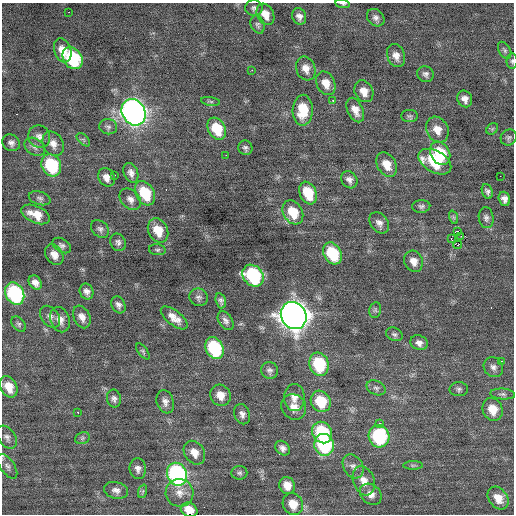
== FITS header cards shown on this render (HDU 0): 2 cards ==
NAXIS1  =                  512 / Axis length
NAXIS2  =                  512 / Axis length

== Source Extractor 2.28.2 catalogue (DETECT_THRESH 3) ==
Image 512 x 512 px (HDU 0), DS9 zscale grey, 1 PNG px = 1 image px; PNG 516 x 516 px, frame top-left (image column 1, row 512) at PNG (2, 3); each listed source drawn as its Kron ellipse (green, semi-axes under 4 px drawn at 4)
Background 0.0156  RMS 0.9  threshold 2.7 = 3 sigma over >= 5 px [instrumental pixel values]
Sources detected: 128; all 128 listed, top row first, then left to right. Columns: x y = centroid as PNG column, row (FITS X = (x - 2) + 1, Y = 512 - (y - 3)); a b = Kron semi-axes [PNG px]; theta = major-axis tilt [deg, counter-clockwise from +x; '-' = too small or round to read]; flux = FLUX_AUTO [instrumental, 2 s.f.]
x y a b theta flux
343 4 7 3 -8 100
254 8 8 8 - 180
69 12 2 2 - 36
265 14 11 8 -61 610
299 16 8 7 - 290
376 18 9 8 - 250
258 25 9 6 -66 160
63 50 12 8 -71 760
505 50 9 5 -60 130
396 56 12 8 -69 450
73 58 12 9 -55 4700
512 61 7 5 89 120
306 68 12 9 -70 510
252 70 2 2 - 370
425 74 8 7 - 210
326 83 12 9 -64 640
364 91 11 9 -62 570
465 99 8 7 - 350
210 101 10 3 -9 89
333 101 3 3 - 110
303 110 15 10 88 1600
355 110 13 7 -65 560
134 112 14 11 -59 37000
409 116 8 6 0 150
108 127 9 7 -8 200
217 129 11 8 -60 2000
492 129 6 5 - 97
437 130 13 10 -60 670
39 137 11 10 - 380
509 137 8 7 - 160
83 140 8 5 -45 130
11 143 9 8 - 250
53 144 13 10 -61 470
35 147 11 8 -32 290
245 148 7 7 - 160
440 153 12 9 -60 2100
226 155 2 2 - 390
435 162 18 10 -29 2500
51 165 11 9 -62 3800
387 165 13 9 -59 810
131 173 10 7 -69 330
115 175 2 2 - 480
500 176 2 2 - 61
107 177 10 8 -58 450
349 180 9 7 -51 300
487 191 7 5 -68 170
145 193 13 9 -61 2200
308 193 12 8 -65 1900
40 198 11 6 -17 200
130 199 12 9 -45 380
504 199 7 5 -71 320
421 206 9 6 3 170
293 212 13 9 -61 1500
36 214 15 8 -24 880
453 217 7 4 -71 110
486 218 10 7 -83 220
379 223 12 8 -51 340
100 229 10 7 -44 220
158 230 13 9 -62 1100
458 231 2 2 - 3500
461 236 2 2 - 55
451 239 3 2 - 340
118 242 9 7 -67 210
62 245 10 6 -32 190
458 245 4 2 - 1400
157 250 8 5 -8 140
332 253 12 8 -61 3100
54 255 11 8 -56 510
414 261 11 9 -65 490
253 276 12 9 -48 7300
35 283 7 6 - 340
87 292 8 6 -68 280
15 294 12 9 -62 7700
198 297 9 8 - 230
221 301 8 5 -73 180
118 305 9 6 -62 240
375 310 8 6 79 130
294 316 14 12 -57 71000
50 317 12 8 -51 280
82 317 12 8 -65 410
174 318 16 7 -38 580
60 320 13 9 -69 480
226 321 10 6 -57 240
19 324 9 5 -48 150
394 334 9 6 -25 170
419 343 9 7 -26 320
214 348 11 8 -65 4900
143 351 9 4 -53 110
502 361 3 2 - 50
319 364 12 9 -71 3500
493 367 10 9 - 290
270 370 8 8 - 220
9 387 11 8 -63 870
376 388 10 7 -24 210
459 389 9 7 1 180
503 394 12 5 -4 180
220 395 11 10 - 660
294 397 13 10 -90 490
114 399 9 7 -78 230
321 401 11 9 -62 2200
165 402 12 8 -71 330
294 407 13 12 - 670
493 409 12 10 -66 950
78 412 3 2 - 84
242 414 10 7 -68 290
379 423 3 3 - 270
322 432 11 9 -57 3900
379 436 11 10 - 5400
7 437 13 8 -56 270
82 438 7 5 22 140
324 445 11 9 -75 5400
283 448 8 6 -46 260
194 453 13 9 -57 650
413 465 10 4 0 130
7 466 14 7 -56 260
353 466 13 9 -61 360
138 469 10 8 -83 310
239 473 8 7 - 150
177 474 12 9 -65 11000
364 481 15 10 -69 620
287 485 9 7 -63 700
116 490 12 8 -13 320
143 491 7 4 71 120
180 493 14 14 - 660
371 494 12 9 -42 460
498 498 12 9 -52 680
293 504 11 9 -60 920
189 510 8 7 - 740
At the frame edge (FLAGS 8, measured only in part): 4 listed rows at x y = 343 4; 512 61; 7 466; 189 510